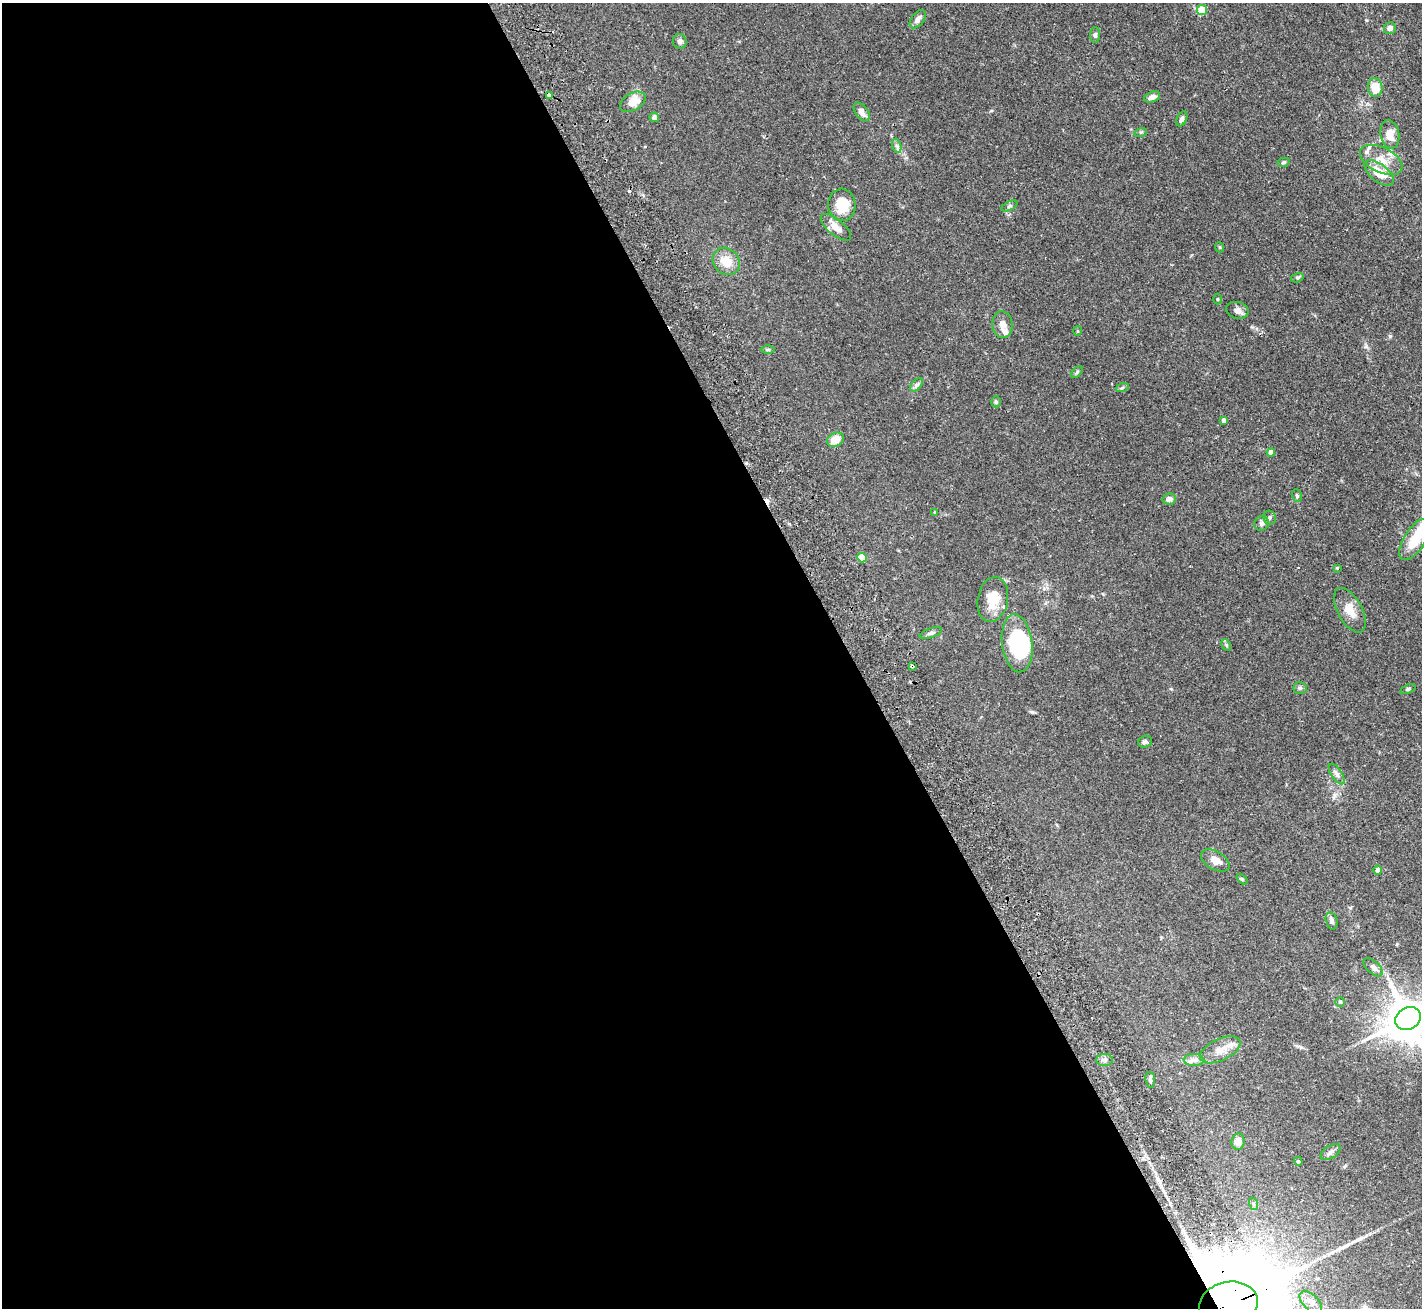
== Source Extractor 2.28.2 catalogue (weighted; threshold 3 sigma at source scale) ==
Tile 9 of 4 x 4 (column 1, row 3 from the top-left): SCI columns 54-1473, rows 1625-2930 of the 5788 x 5729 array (HDU 1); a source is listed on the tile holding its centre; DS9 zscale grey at full resolution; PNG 1424 x 1310 px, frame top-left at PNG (2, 3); each listed source drawn as its Kron ellipse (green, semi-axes under 4 px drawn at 4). Shown black and unused: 60% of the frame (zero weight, under 2 of 3 exposures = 3% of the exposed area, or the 3 px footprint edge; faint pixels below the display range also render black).
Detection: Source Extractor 2.28.2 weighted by HDU 2 'WHT'; one run over the whole footprint, this tile lists its part. Background 0.073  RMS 0.0054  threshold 0.0241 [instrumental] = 3 sigma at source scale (4.5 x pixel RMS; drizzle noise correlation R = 1.50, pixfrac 1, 0.05/0.05 arcsec/px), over >= 5 px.
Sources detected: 80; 1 inside a brighter object's white glare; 3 cosmic-ray / hot-pixel residue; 2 long thin detections or spike segments (spike, bleed or trail) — neither listed nor drawn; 3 inside a brighter listed object's ellipse — not listed separately; the other 71 listed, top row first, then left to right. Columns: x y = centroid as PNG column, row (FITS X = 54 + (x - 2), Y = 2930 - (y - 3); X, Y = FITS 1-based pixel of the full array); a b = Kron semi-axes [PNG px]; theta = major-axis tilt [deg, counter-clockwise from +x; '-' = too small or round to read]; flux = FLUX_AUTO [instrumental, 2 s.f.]
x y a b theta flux
1202 10 5 5 - 14
918 19 10 6 51 2.4
1390 28 6 6 - 2.4
1095 35 8 5 88 1.2
680 41 7 7 - 1.5
1375 87 9 7 -82 8.7
549 95 4 3 - 3
1152 97 8 5 19 2.8
633 102 14 8 29 7.9
862 112 10 6 -55 3.3
654 117 5 4 - 2.4
1182 119 8 5 65 1.5
1141 132 6 4 17 0.65
1390 134 14 9 -80 7.1
897 146 7 4 -71 1.1
1381 160 23 12 -26 9.2
1284 162 6 4 14 0.8
1379 173 18 8 -38 11
842 205 16 13 -85 13
1009 206 8 4 26 0.84
836 227 18 8 -39 5.2
1219 247 5 3 - 0.51
726 261 14 12 -47 8.4
1297 278 6 4 16 0.82
1217 299 5 3 - 0.49
1237 310 11 8 -13 2.2
1003 325 13 10 -82 3.5
1077 331 5 3 - 0.48
768 349 6 4 1 0.67
1077 372 7 4 46 0.76
917 385 8 5 47 1.4
1122 388 6 4 19 0.64
996 402 5 4 - 0.85
1224 420 4 4 - 1.9
836 440 9 6 28 7.5
1271 452 4 4 - 3
1297 496 6 4 -73 0.88
1169 499 7 5 12 2.6
935 512 3 3 - 0.41
1270 517 7 6 - 1.2
1262 523 8 7 - 1.5
1415 539 24 10 57 13
862 558 5 4 - 11
1337 568 4 4 - 0.6
993 599 23 15 79 11
1350 610 24 12 -61 6.8
931 633 11 5 19 1.4
1017 643 29 15 -83 40
1226 645 6 4 -61 0.74
912 666 3 3 - 1.1
1300 688 7 5 1 1
1408 689 8 4 19 0.83
1145 742 7 6 - 1.1
1337 774 12 5 -56 1.9
1215 860 16 9 -31 4.1
1378 870 4 4 - 2.2
1242 879 6 4 -45 0.63
1332 921 9 5 -76 1.8
1373 967 12 6 -41 1.9
1340 1002 5 5 - 0.81
1408 1019 13 11 28 2000
1220 1050 22 11 25 6.6
1105 1060 8 6 2 1.6
1194 1060 10 6 0 2.3
1150 1080 8 5 -83 1.4
1238 1141 8 6 82 4
1331 1152 11 6 31 1.8
1298 1161 4 4 - 0.81
1254 1204 6 4 -71 0.76
1311 1302 14 7 -46 3.4
1228 1304 29 22 12 14000
Overlapping masked pixels (flux is a lower limit): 3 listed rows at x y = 549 95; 912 666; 1228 1304
Isophote crosses this tile's border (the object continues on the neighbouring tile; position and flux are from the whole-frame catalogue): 2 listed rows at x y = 1408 1019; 1228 1304
Unlisted compact peaks at least as high as the median listed source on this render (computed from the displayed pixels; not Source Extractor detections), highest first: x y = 1390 336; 1366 346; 1032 712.